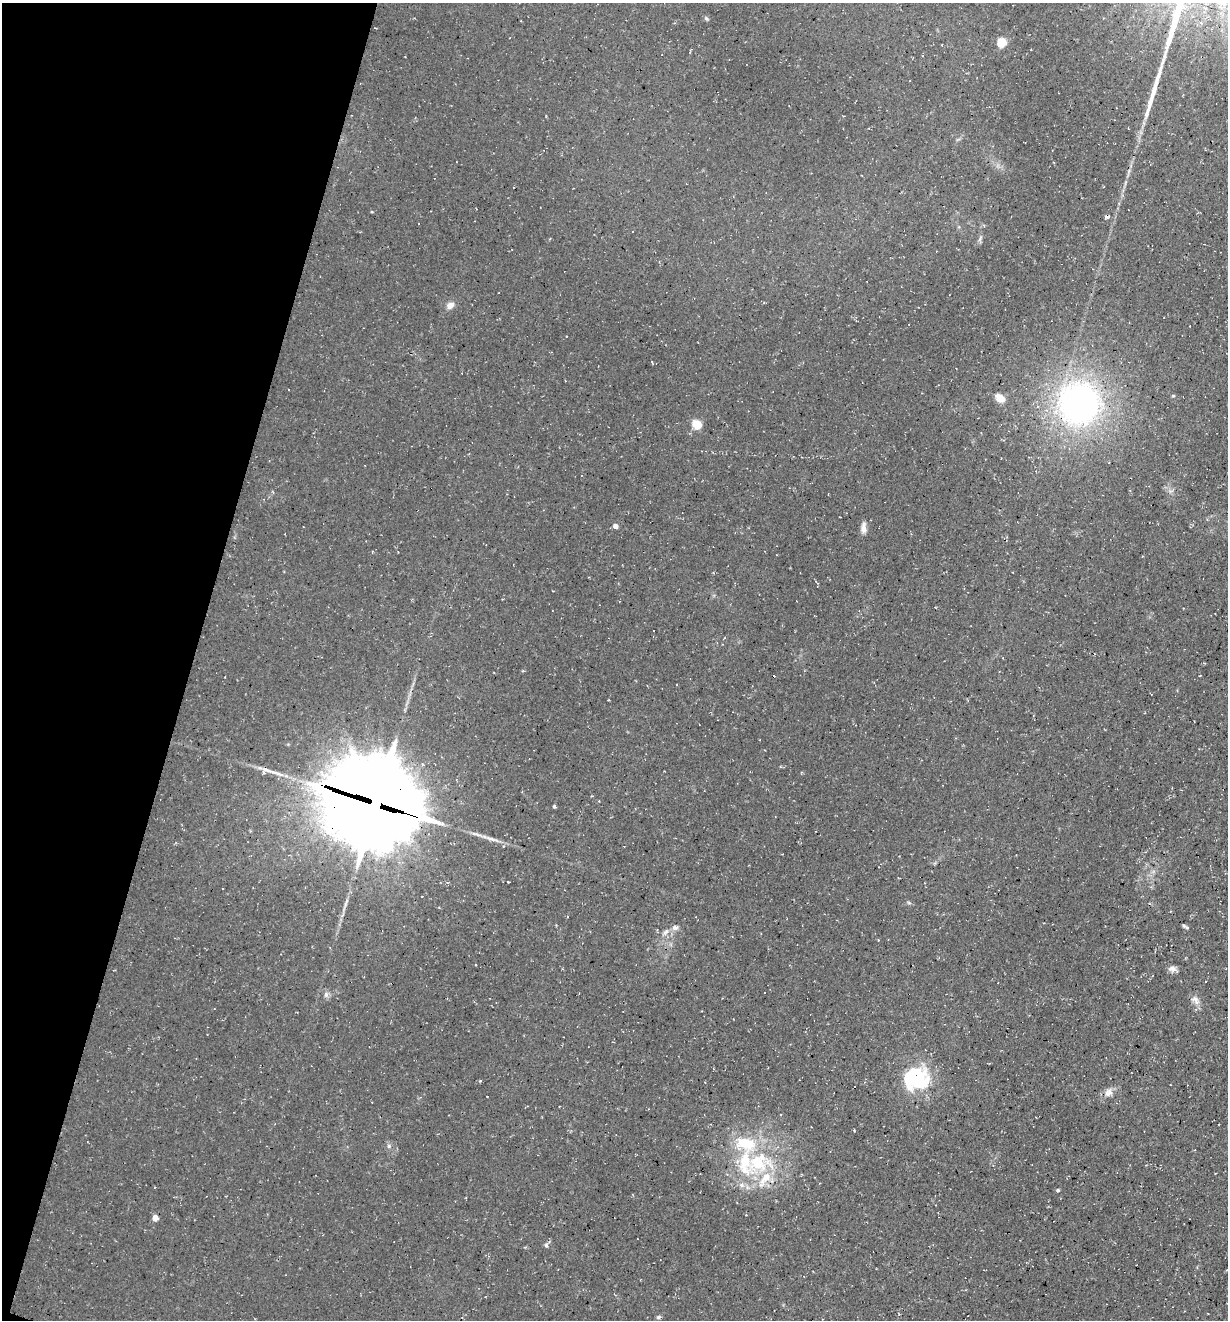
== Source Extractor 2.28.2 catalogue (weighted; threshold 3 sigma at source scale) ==
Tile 9 of 4 x 4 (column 1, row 3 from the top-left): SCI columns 135-1360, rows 1320-2637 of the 5290 x 5272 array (HDU 1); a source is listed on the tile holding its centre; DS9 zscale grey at full resolution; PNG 1230 x 1322 px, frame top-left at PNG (2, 3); no overlay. Shown black and unused: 16% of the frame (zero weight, under 3 of 4 exposures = <1% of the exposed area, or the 3 px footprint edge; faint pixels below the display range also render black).
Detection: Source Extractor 2.28.2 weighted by HDU 2 'WHT'; one run over the whole footprint, this tile lists its part. Background 0.0861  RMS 0.0059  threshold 0.0264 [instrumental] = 3 sigma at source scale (4.5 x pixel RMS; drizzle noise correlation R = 1.50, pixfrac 1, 0.05/0.05 arcsec/px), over >= 5 px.
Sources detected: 42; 1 inside a brighter object's white glare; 3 cosmic-ray / hot-pixel residue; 2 long thin detections or spike segments (spike, bleed or trail) — not listed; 4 inside a brighter listed object's ellipse — not listed separately; the other 32 listed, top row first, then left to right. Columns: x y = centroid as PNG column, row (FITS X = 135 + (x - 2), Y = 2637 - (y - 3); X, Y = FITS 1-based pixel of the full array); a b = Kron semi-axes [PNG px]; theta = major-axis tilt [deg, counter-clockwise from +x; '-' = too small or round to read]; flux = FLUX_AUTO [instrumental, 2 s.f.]
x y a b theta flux
706 18 7 4 -41 1
1169 41 37 6 74 8.9
1002 42 5 5 - 36
372 212 5 3 - 0.49
1107 217 5 3 - 2.1
980 239 9 4 63 1.4
450 305 9 7 36 3.8
652 362 4 2 - 0.47
1173 396 4 4 - 0.7
1000 398 11 8 -38 6.3
1079 404 39 38 - 220
697 424 13 10 -45 7.2
615 526 4 4 - 4.4
863 528 15 6 89 3.5
264 772 10 7 26 3.9
376 803 35 32 -30 8600
554 806 4 3 - 1.1
1187 927 7 5 -20 1.2
666 932 10 6 37 2.5
1172 969 12 7 -3 2.8
326 995 8 6 90 2
1195 1000 15 9 -46 3.6
479 1081 5 3 - 0.54
917 1082 36 21 3 38
1108 1093 12 10 16 4
854 1130 4 2 - 0.44
389 1146 6 5 - 1.3
758 1162 43 33 26 56
1058 1190 5 4 - 0.87
155 1218 4 4 - 8.1
546 1245 5 4 - 1.1
658 1317 6 5 - 1.1
Overlapping masked pixels (flux is a lower limit): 1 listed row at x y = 376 803